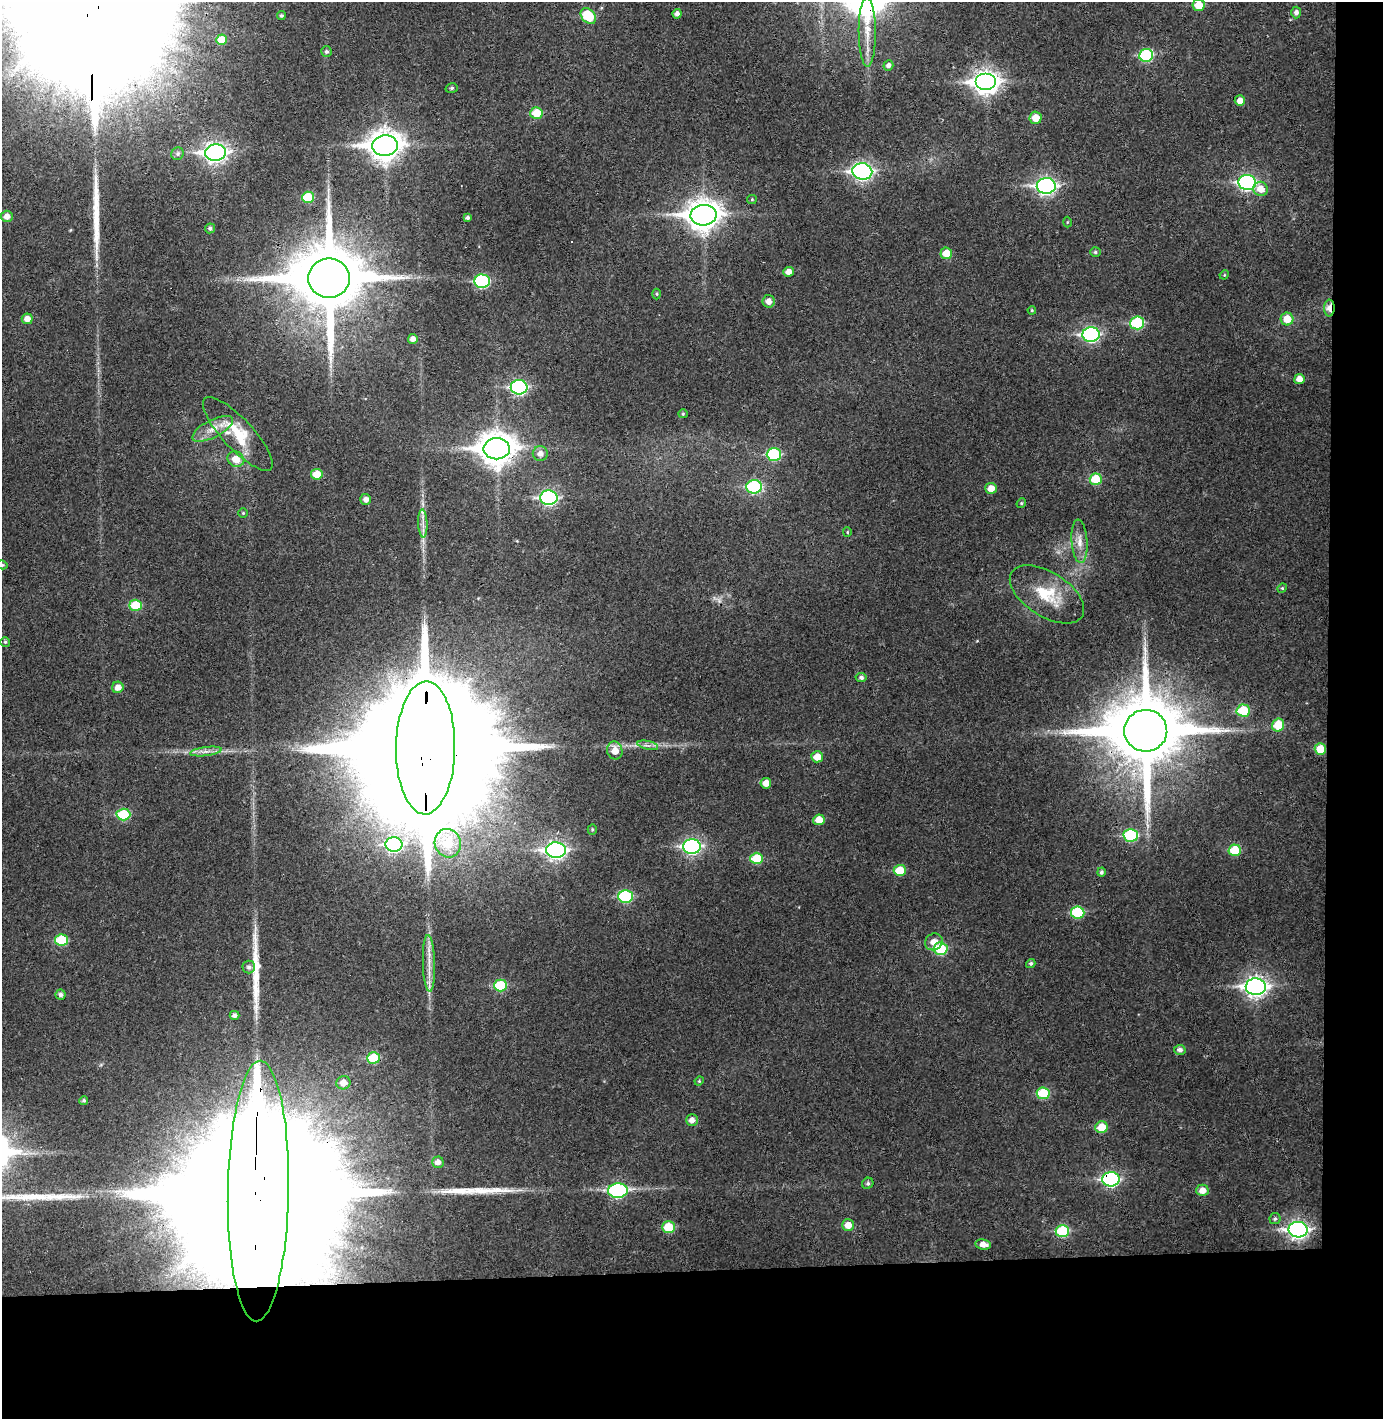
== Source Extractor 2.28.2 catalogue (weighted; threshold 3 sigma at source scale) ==
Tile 9 of 3 x 3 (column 3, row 3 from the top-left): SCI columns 2835-4215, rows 57-1473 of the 4290 x 4366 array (HDU 1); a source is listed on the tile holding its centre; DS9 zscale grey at full resolution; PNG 1385 x 1421 px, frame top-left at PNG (2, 2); each listed source drawn as its Kron ellipse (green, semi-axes under 4 px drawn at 4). Shown black and unused: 14% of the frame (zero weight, under 3 of 4 exposures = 6% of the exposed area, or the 3 px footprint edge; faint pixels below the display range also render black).
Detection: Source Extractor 2.28.2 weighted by HDU 2 'WHT'; one run over the whole footprint, this tile lists its part. Background 0.0837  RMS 0.0062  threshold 0.0281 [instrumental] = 3 sigma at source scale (4.5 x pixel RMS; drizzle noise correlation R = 1.50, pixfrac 1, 0.05/0.05 arcsec/px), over >= 5 px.
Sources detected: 131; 1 cosmic-ray / hot-pixel residue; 4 long thin detections or spike segments (spike, bleed or trail) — neither listed nor drawn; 1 inside a brighter listed object's ellipse — not listed separately; the other 125 listed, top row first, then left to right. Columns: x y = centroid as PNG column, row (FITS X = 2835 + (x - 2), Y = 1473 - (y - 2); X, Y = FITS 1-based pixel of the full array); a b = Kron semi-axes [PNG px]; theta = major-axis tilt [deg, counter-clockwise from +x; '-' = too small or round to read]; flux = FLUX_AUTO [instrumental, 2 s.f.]
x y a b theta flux
1199 5 6 6 - 11
1296 12 6 5 - 2.4
677 14 5 4 - 2.5
281 16 4 4 - 1.2
588 16 9 6 -47 25
867 32 35 8 -90 12
221 40 5 5 - 9.3
327 52 5 5 - 1.3
1146 55 7 6 - 44
888 65 5 5 - 2.3
986 82 10 8 0 480
452 88 6 4 17 1.1
1240 101 5 5 - 5.2
536 113 6 6 - 14
1036 118 6 6 - 8.8
385 146 13 10 4 850
216 153 10 8 1 280
177 154 6 6 - 1.6
862 171 10 8 -10 200
1247 182 9 7 -3 130
1046 186 9 8 - 210
1260 189 7 7 - 7.8
308 197 6 5 - 22
752 199 5 4 - 0.81
704 215 13 10 3 880
7 216 6 5 - 4.2
468 218 4 3 - 1.5
1067 222 5 3 - 0.6
210 228 5 5 - 1.6
1095 252 5 4 - 1.1
946 253 6 6 - 10
789 272 5 5 - 4.8
1224 275 5 3 - 0.6
329 278 21 19 0 7200
482 281 7 6 - 67
657 294 5 3 - 0.72
769 301 6 6 - 4.5
1329 308 8 5 88 7.5
1032 310 4 3 - 0.66
27 319 5 5 - 5.1
1287 319 6 6 - 11
1137 323 7 6 - 42
1091 334 9 7 -2 120
413 339 5 5 - 3.2
1299 379 5 5 - 6.1
519 387 8 7 - 110
683 414 5 4 - 0.74
213 429 22 8 27 8.2
238 434 48 15 -47 25
497 449 13 10 1 1100
540 454 7 7 - 4
774 454 7 6 - 49
236 459 9 7 -28 7.7
317 474 6 5 - 11
1096 479 6 5 - 21
754 487 8 6 1 50
991 488 6 5 - 6.3
549 498 9 7 -2 130
366 499 5 5 - 3.3
1021 503 5 4 - 0.87
243 513 5 5 - 0.76
423 523 14 4 -87 3.9
847 532 5 4 - 0.65
1079 541 22 8 -86 7.1
2 565 5 4 - 1.2
1282 588 5 4 - 0.79
1047 594 42 22 -32 27
136 605 6 5 - 21
5 642 5 4 - 1
861 677 5 4 - 2
118 687 6 5 - 4.7
1243 711 7 6 - 24
1278 725 6 6 - 17
1146 731 21 21 - 8100
648 745 10 4 -13 2.2
426 748 67 29 89 62000
1320 749 5 5 - 14
206 751 16 4 7 4
615 751 9 7 -78 7.5
817 757 6 5 - 8.4
766 783 5 5 - 5.7
123 814 7 6 - 30
819 820 5 5 - 7.1
592 829 5 4 - 0.9
1131 835 7 6 - 45
448 843 14 13 - 21
394 844 8 7 - 80
692 846 9 7 0 150
556 850 10 8 -1 230
1235 850 6 5 - 20
757 858 6 5 - 20
900 870 6 5 - 16
1101 872 5 4 - 1.4
625 896 7 6 - 45
1078 912 7 6 - 35
61 940 7 5 -5 26
934 942 9 8 - 6.1
940 949 7 6 - 33
429 963 28 6 -88 8.2
1031 963 5 4 - 1.3
249 967 6 6 - 2
501 985 6 6 - 28
1256 987 10 8 -1 310
61 995 5 5 - 2
235 1015 5 4 - 2.1
1180 1050 6 5 - 2.6
373 1058 6 5 - 24
699 1081 5 4 - 0.72
343 1083 7 6 - 5.3
1043 1093 6 5 - 27
84 1100 4 4 - 1
692 1120 6 6 - 3.7
1101 1127 6 6 - 13
438 1162 6 5 - 3.5
1111 1179 8 7 - 100
868 1183 6 5 - 1.4
1202 1190 6 6 - 5.7
258 1191 130 30 89 130000
618 1191 10 7 3 84
1275 1219 5 5 - 1.4
848 1225 6 5 - 7.2
669 1227 6 6 - 20
1298 1230 9 8 - 240
1062 1231 7 6 - 34
983 1244 8 5 -8 4.8
Overlapping masked pixels (flux is a lower limit): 6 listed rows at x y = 329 278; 1329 308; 1146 731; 426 748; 1111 1179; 258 1191
Isophote crosses this tile's border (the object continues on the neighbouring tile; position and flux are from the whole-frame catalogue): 2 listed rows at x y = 1199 5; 2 565